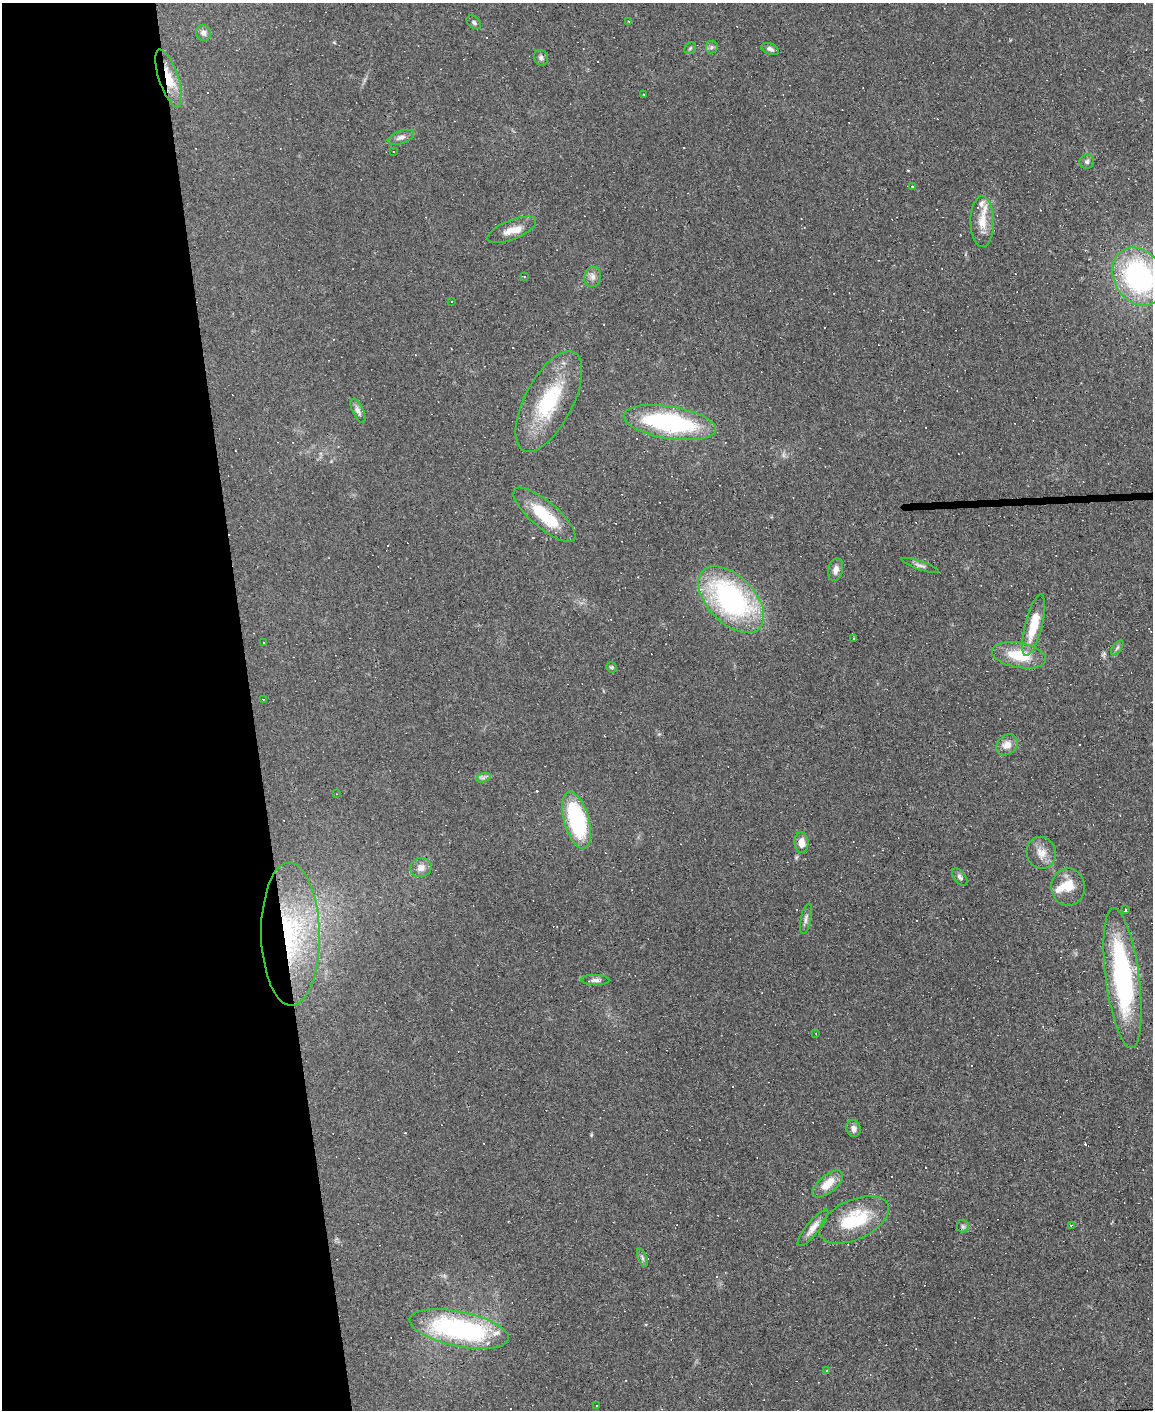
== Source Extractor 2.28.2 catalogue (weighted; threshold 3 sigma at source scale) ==
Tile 5 of 4 x 3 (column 1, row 2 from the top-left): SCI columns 1-1151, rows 1641-3048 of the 4603 x 4581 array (HDU 1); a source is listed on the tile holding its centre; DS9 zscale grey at full resolution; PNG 1155 x 1412 px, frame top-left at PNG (2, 3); each listed source drawn as its Kron ellipse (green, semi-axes under 4 px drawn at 4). Shown black and unused: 22% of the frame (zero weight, under 3 of 4 exposures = <1% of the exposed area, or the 3 px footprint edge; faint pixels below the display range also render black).
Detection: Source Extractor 2.28.2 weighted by HDU 2 'WHT'; one run over the whole footprint, this tile lists its part. Background 0.0782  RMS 0.0055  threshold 0.0248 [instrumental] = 3 sigma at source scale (4.5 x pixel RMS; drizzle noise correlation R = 1.50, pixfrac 1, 0.05/0.05 arcsec/px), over >= 5 px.
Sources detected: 94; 30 cosmic-ray / hot-pixel residue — neither listed nor drawn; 6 inside a brighter listed object's ellipse — not listed separately; the other 58 listed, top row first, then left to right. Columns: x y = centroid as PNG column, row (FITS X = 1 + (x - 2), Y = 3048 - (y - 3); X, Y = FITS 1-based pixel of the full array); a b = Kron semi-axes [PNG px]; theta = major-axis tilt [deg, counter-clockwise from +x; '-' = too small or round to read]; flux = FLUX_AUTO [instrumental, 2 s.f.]
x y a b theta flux
629 21 3 2 - 0.46
474 22 8 5 -40 1.5
203 33 8 7 - 2.1
712 47 6 6 - 1.2
690 48 6 5 - 0.84
770 49 9 5 -22 1.8
541 58 8 7 - 1.6
169 78 30 9 -71 12
644 94 3 2 - 0.5
401 137 13 6 19 2.5
394 151 3 2 - 0.49
1087 162 7 7 - 1.3
912 187 3 3 - 1.5
982 221 25 11 -89 9.4
512 230 26 9 22 6.9
524 276 3 3 - 1.1
593 277 10 8 76 2.6
1139 277 30 24 -59 96
451 302 3 2 - 0.51
549 401 55 24 63 44
358 411 13 5 -65 2.1
670 423 47 16 -9 81
544 515 39 13 -40 25
920 565 20 3 -18 1.8
836 570 11 7 75 3.2
731 600 40 23 -46 110
1034 625 31 8 76 17
854 638 3 2 - 0.78
264 642 3 3 - 0.71
1117 648 9 4 54 1.1
1019 655 27 12 -10 18
611 667 5 5 - 0.88
263 699 3 2 - 0.68
1007 745 12 9 42 4.5
483 778 7 4 19 1.3
336 794 3 2 - 0.32
577 820 29 12 -74 58
801 843 10 7 -87 5
1041 853 16 14 -69 6.5
421 867 11 9 19 3.8
960 877 10 5 -51 1.5
1068 887 19 16 89 10
1125 910 3 3 - 1.1
806 919 15 5 79 2.1
290 934 72 29 -89 71
1122 978 70 16 -83 94
595 980 14 5 -2 2.1
816 1034 3 2 - 0.33
853 1128 9 7 -71 2.3
828 1184 18 8 39 8.8
854 1220 37 19 25 30
1071 1225 3 2 - 0.99
963 1226 6 6 - 1.1
813 1228 23 6 51 4.7
642 1258 9 4 -69 1.3
459 1329 50 17 -12 94
826 1370 4 3 - 0.55
597 1406 2 2 - 0.51
Overlapping masked pixels (flux is a lower limit): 2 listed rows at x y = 169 78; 290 934
Isophote crosses this tile's border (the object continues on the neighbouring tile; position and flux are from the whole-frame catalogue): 1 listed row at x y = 1139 277